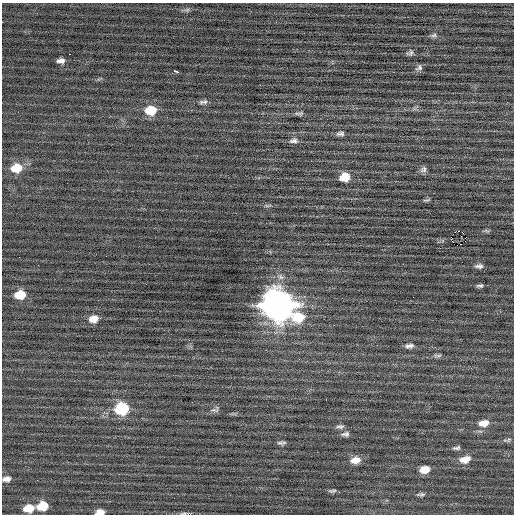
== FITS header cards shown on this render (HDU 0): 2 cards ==
NAXIS1  =                  512 / Axis length
NAXIS2  =                  512 / Axis length

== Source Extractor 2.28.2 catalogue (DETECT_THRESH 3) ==
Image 512 x 512 px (HDU 0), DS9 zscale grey, 1 PNG px = 1 image px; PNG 516 x 516 px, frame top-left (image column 1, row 512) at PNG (2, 3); no overlay
Background 0.0183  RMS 0.73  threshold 2.18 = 3 sigma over >= 5 px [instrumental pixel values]
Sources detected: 48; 1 with non-positive FLUX_AUTO (blend fragments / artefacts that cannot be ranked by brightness) is not listed; the other 47 listed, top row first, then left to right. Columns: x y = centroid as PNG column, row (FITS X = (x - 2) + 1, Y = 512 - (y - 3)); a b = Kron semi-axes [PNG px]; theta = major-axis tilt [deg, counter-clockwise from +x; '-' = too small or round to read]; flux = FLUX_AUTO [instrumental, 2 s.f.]
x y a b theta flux
187 10 8 5 8 120
434 35 10 5 2 130
410 53 8 6 28 130
69 54 2 2 - 270
61 61 7 5 3 200
419 68 10 8 29 160
176 71 4 3 - 430
203 102 13 5 4 160
151 110 12 9 7 1100
299 114 12 5 0 130
340 134 9 5 6 160
293 141 12 7 4 200
16 168 13 10 10 1000
423 169 9 8 - 170
345 177 10 9 - 800
427 200 11 3 13 87
268 205 11 4 8 91
458 231 2 2 - 300
486 231 9 3 -13 87
461 236 2 2 - 28
451 238 4 2 - 1900
479 266 11 5 4 180
480 286 8 5 11 110
20 295 11 8 11 1000
278 305 14 12 -9 72000
298 317 15 12 2 1400
94 319 11 9 16 510
409 346 11 6 6 200
438 356 13 5 -1 140
122 409 11 9 12 3100
215 410 12 8 22 180
484 423 13 8 8 580
340 426 10 6 -4 150
345 434 11 6 7 170
507 440 13 5 8 140
281 443 9 4 2 140
457 448 10 5 8 130
465 459 14 8 14 560
355 460 12 8 9 480
425 470 10 7 11 660
6 479 10 7 8 240
332 491 12 4 1 120
421 494 12 5 3 130
42 506 11 8 13 990
29 508 12 8 10 690
100 512 9 5 7 380
190 514 2 2 - 67
At the frame edge (FLAGS 8, measured only in part): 3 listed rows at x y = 6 479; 100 512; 190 514
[1 non-positive-flux detection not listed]